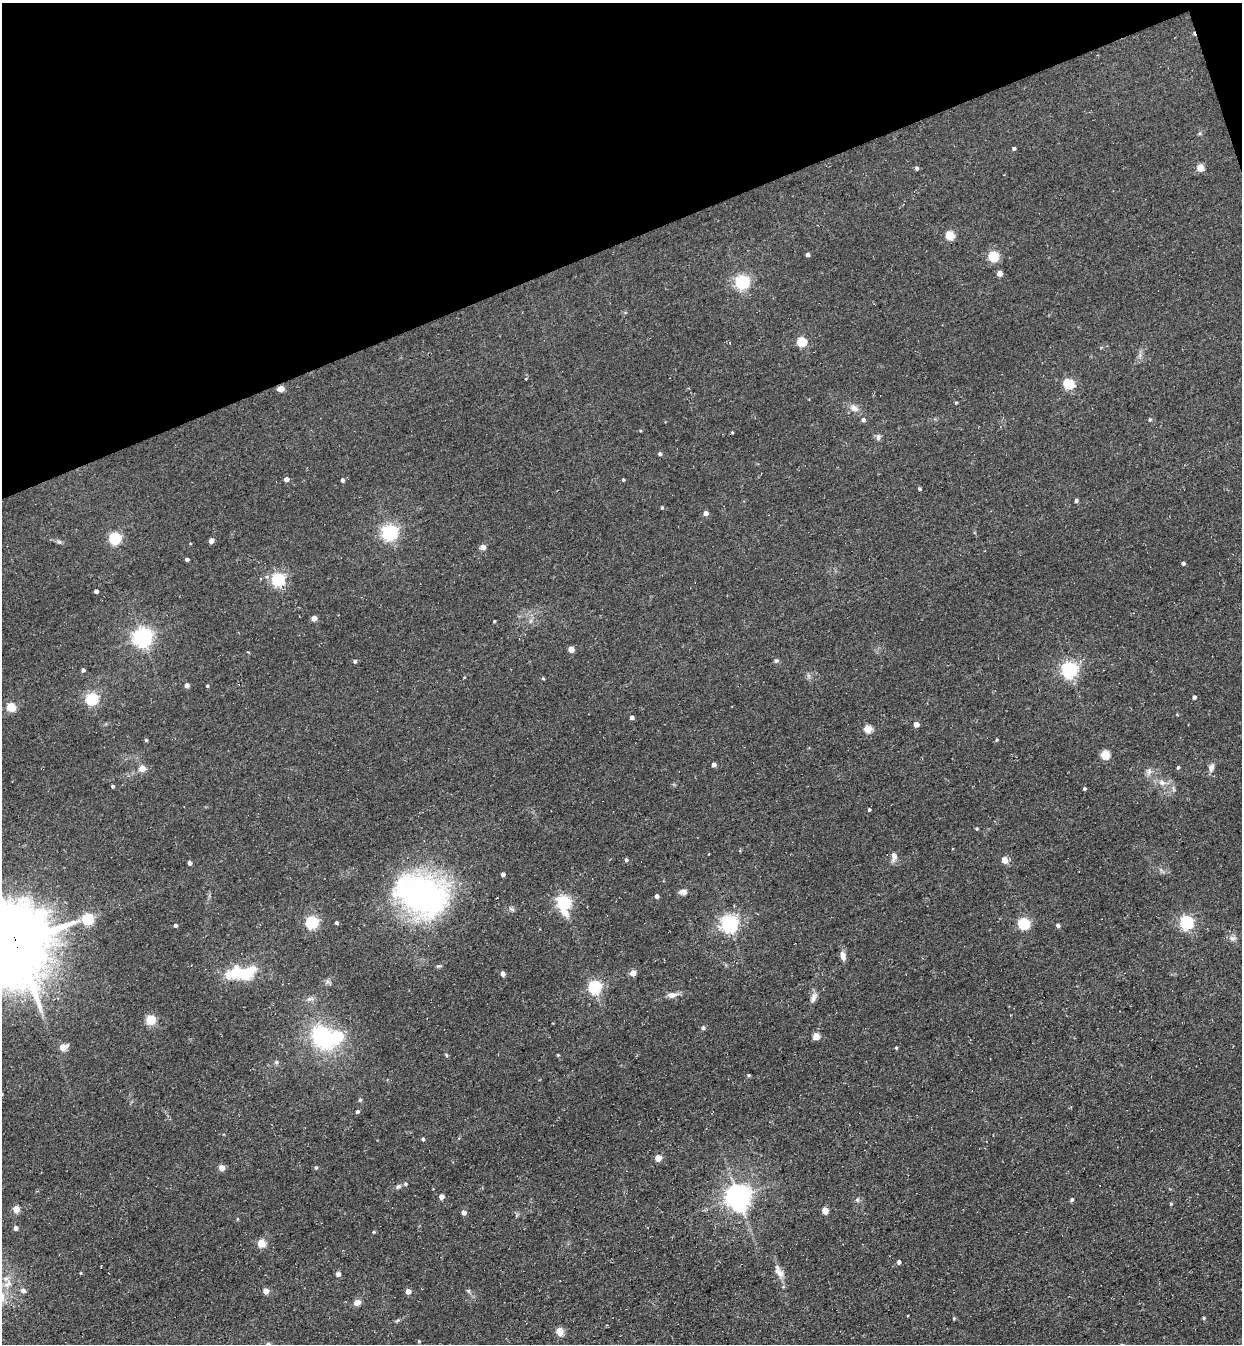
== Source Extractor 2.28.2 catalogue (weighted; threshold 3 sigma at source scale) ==
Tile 3 of 4 x 4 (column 3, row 1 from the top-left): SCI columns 2790-4029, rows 4088-5429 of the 5451 x 5491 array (HDU 1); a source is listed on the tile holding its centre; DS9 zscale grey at full resolution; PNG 1244 x 1346 px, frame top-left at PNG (2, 3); no overlay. Shown black and unused: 18% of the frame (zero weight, under 3 of 4 exposures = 7% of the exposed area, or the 3 px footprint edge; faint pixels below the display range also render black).
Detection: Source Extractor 2.28.2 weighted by HDU 2 'WHT'; one run over the whole footprint, this tile lists its part. Background 0.0858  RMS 0.014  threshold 0.0635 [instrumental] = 3 sigma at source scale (4.5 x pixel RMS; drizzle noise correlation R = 1.50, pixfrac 1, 0.05/0.05 arcsec/px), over >= 5 px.
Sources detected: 142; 3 inside a brighter listed object's ellipse — not listed separately; the other 139 listed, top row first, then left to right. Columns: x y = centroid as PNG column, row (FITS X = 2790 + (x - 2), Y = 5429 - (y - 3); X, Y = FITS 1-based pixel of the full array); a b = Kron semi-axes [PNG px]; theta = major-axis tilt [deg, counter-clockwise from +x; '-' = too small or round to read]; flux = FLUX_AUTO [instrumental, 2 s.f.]
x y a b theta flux
1014 149 4 4 - 2.6
917 168 4 4 - 3.1
1200 168 5 4 - 32
950 235 5 5 - 62
807 255 4 4 - 4.1
993 257 5 5 - 95
999 273 4 4 - 11
742 282 6 6 - 320
801 342 5 5 - 74
526 379 3 3 - 0.96
1068 384 5 5 - 110
281 389 5 4 - 21
956 403 4 3 - 1.6
854 408 14 8 -36 8.6
1150 419 5 4 - 2.1
863 420 5 5 - 3
732 432 3 3 - 1.3
878 437 9 5 -89 3.7
660 454 4 4 - 3
286 479 4 4 - 7.9
342 480 4 4 - 3.7
623 480 4 3 - 1.4
919 489 4 3 - 1.9
1076 500 5 4 - 2.6
662 508 4 3 - 1.8
706 513 4 4 - 8.6
389 532 6 6 - 440
115 538 5 5 - 180
211 541 4 4 - 12
59 542 7 5 -43 2.6
483 547 4 4 - 14
187 559 4 3 - 3.5
1183 563 4 4 - 2.7
278 579 6 5 - 240
96 591 4 3 - 4.7
314 618 4 4 - 14
494 621 3 2 - 1.4
142 638 6 6 - 750
571 649 4 4 - 18
355 661 4 4 - 3.1
776 661 6 5 - 2.3
83 670 4 4 - 3.3
1069 670 6 6 - 450
543 678 4 4 - 1.5
187 685 4 4 - 7.7
207 686 3 3 - 1.7
1194 697 4 3 - 3.2
91 699 5 5 - 200
11 707 5 5 - 64
1177 714 4 3 - 1.1
631 717 4 4 - 5.7
916 725 4 4 - 12
868 729 5 5 - 39
146 740 4 4 - 2.1
996 740 5 3 - 1.4
1105 755 5 5 - 59
714 765 4 4 - 6.5
1178 767 5 4 - 2
142 768 4 4 - 22
1211 768 10 7 74 6.6
1149 771 9 7 75 5.3
1162 782 9 8 - 7.8
112 786 3 3 - 2.6
1084 789 3 3 - 2.4
869 810 3 3 - 2.1
977 829 4 3 - 1.6
894 856 8 5 86 10
626 860 5 4 - 2.7
1004 860 5 4 - 19
190 863 4 3 - 4.2
503 874 4 4 - 4.7
683 892 9 6 -1 6.6
422 894 58 41 -22 370
657 896 4 4 - 3.9
563 903 7 6 - 300
88 919 5 5 - 130
311 922 6 5 - 200
336 923 4 3 - 2.8
1186 923 6 5 - 290
729 924 6 6 - 530
1023 924 5 5 - 160
175 925 4 4 - 3.1
1058 925 4 4 - 4.7
1233 938 8 7 - 5
16 943 24 20 89 12000
843 956 12 6 -78 8
439 966 7 4 18 2.2
240 973 38 14 1 61
633 973 4 4 - 17
503 974 4 4 - 6.9
327 981 7 4 -72 3
594 987 6 5 - 250
672 995 12 7 7 8.6
813 998 16 7 67 6.9
309 999 9 5 26 4.3
150 1020 5 5 - 74
703 1028 5 3 - 2.2
816 1036 5 4 - 30
323 1037 27 20 -48 130
63 1047 5 4 - 27
896 1048 4 4 - 1.7
446 1055 6 3 -70 1.5
276 1062 6 5 - 2.6
749 1075 4 4 - 1.7
360 1100 4 4 - 2.4
357 1112 5 4 - 2.6
423 1139 4 4 - 2.6
658 1158 4 4 - 21
222 1168 4 4 - 18
316 1168 4 4 - 2.2
405 1184 5 5 - 2.3
399 1186 8 5 1 3.2
441 1197 4 4 - 8.6
738 1197 8 7 - 1500
857 1200 6 5 - 2.7
1072 1200 4 4 - 2.4
1171 1204 4 4 - 1.4
16 1209 4 4 - 29
825 1210 5 4 - 24
464 1213 4 4 - 7.2
237 1219 5 3 - 1.2
15 1228 4 4 - 7.1
373 1232 4 4 - 1.5
261 1243 5 5 - 49
899 1262 4 4 - 4.1
779 1271 21 8 -62 12
80 1273 4 3 - 1.1
338 1274 5 5 - 6.1
8 1284 15 9 33 14
23 1291 7 6 - 4.4
266 1291 4 4 - 17
408 1291 4 4 - 9.9
468 1291 6 5 - 2.4
357 1302 5 5 - 15
954 1318 4 4 - 1.5
1204 1318 4 4 - 1.7
397 1321 6 4 21 2
559 1331 5 5 - 41
419 1341 4 4 - 1.5
Overlapping masked pixels (flux is a lower limit): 2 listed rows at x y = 281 389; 16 943
Isophote crosses this tile's border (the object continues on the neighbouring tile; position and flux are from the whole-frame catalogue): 1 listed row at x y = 16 943